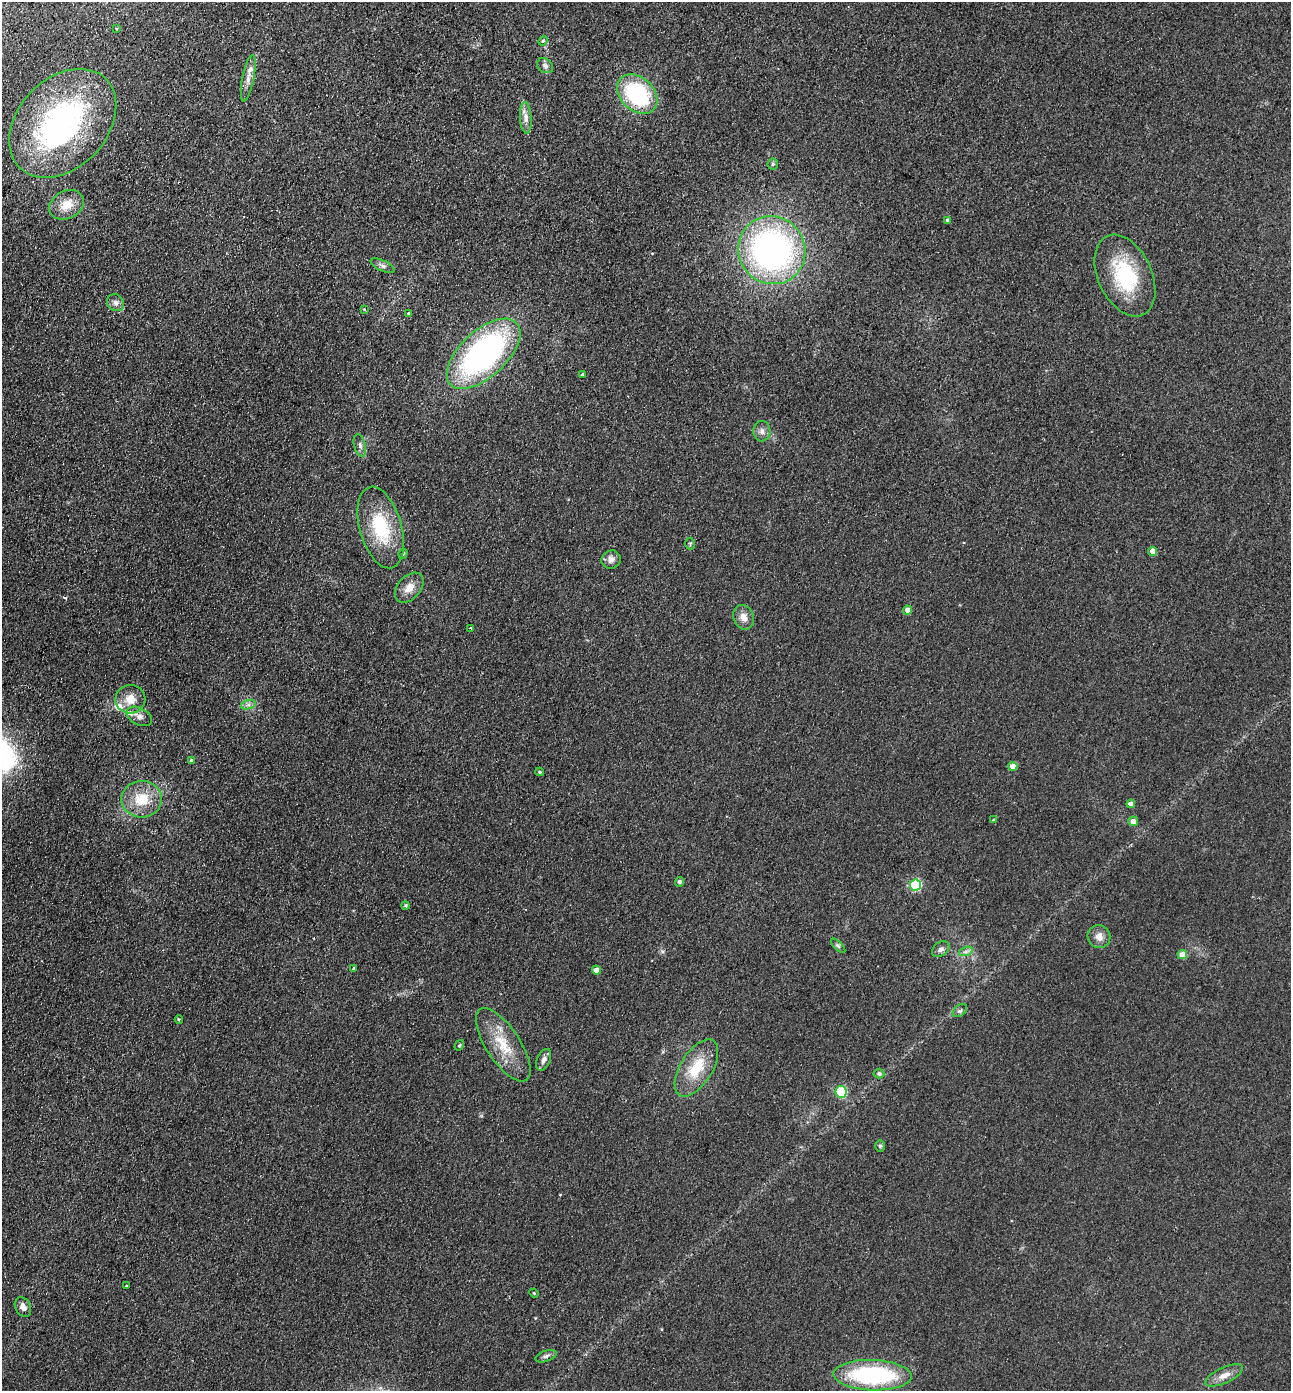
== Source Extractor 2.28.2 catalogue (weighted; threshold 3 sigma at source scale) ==
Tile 11 of 4 x 4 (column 3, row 3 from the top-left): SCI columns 2904-4192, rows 1417-2805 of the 5675 x 5610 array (HDU 1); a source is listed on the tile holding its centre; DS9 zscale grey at full resolution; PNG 1293 x 1393 px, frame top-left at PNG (2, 2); each listed source drawn as its Kron ellipse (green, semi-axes under 4 px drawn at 4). Shown black and unused: <1% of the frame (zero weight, under 2 of 3 exposures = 3% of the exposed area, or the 3 px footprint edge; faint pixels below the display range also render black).
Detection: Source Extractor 2.28.2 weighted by HDU 2 'WHT'; one run over the whole footprint, this tile lists its part. Background 0.132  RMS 0.011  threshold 0.0513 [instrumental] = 3 sigma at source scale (4.5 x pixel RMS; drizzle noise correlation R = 1.50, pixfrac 1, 0.05/0.05 arcsec/px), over >= 5 px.
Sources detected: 68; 1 inside a brighter object's white glare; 1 cosmic-ray / hot-pixel residue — neither listed nor drawn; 2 inside a brighter listed object's ellipse — not listed separately; the other 64 listed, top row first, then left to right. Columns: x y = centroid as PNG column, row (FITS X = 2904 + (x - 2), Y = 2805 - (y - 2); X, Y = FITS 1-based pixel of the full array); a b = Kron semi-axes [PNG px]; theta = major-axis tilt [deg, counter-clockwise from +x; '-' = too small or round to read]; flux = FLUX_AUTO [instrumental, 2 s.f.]
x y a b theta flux
116 28 3 2 - 1.3
543 41 5 4 - 1.5
545 66 9 6 -39 3.7
248 78 23 6 79 8.4
637 94 23 16 -43 110
526 118 16 6 -86 6.7
63 123 62 44 47 260
773 164 5 5 - 1.8
67 205 18 13 28 18
948 220 4 4 - 3
772 250 34 33 - 350
383 266 13 5 -25 3.9
1125 276 43 27 -65 78
115 303 9 8 - 4.5
364 309 4 3 - 1
409 314 3 3 - 11
484 354 45 23 43 280
582 374 4 3 - 6
762 431 10 8 -88 5.4
360 445 12 5 -75 3.9
381 527 42 21 -74 64
690 544 6 5 - 1.5
1153 551 4 4 - 8.9
403 554 5 4 - 2
611 560 10 9 - 6.5
409 588 17 11 49 12
908 610 4 4 - 9.5
743 617 12 10 -68 8.8
471 628 3 2 - 3.3
130 699 15 14 - 15
248 705 7 4 18 3
139 716 14 8 -27 5.9
192 761 4 4 - 3.3
1013 766 4 4 - 13
540 772 4 3 - 1.5
142 799 20 18 2 33
1131 804 4 4 - 7.6
993 820 4 3 - 0.92
1133 821 5 5 - 8
679 882 5 4 - 3.3
915 885 5 5 - 110
406 906 4 4 - 1.5
1099 937 11 11 - 8.1
838 946 9 3 -45 1.8
941 949 9 7 36 4.2
966 951 7 4 19 2.8
1182 954 4 4 - 16
354 968 3 3 - 1.7
596 970 4 4 - 12
960 1011 8 5 37 2.5
179 1019 4 4 - 1.2
459 1045 6 4 59 1.3
503 1045 42 17 -57 39
544 1060 11 6 66 5.3
696 1068 32 16 58 37
879 1074 5 5 - 2.5
841 1092 6 5 - 83
880 1146 6 5 - 1.9
127 1285 3 2 - 1
534 1293 5 3 - 0.95
23 1307 10 7 -59 7.3
546 1356 11 5 19 3.3
872 1375 39 15 -2 140
1224 1375 20 8 25 9.8